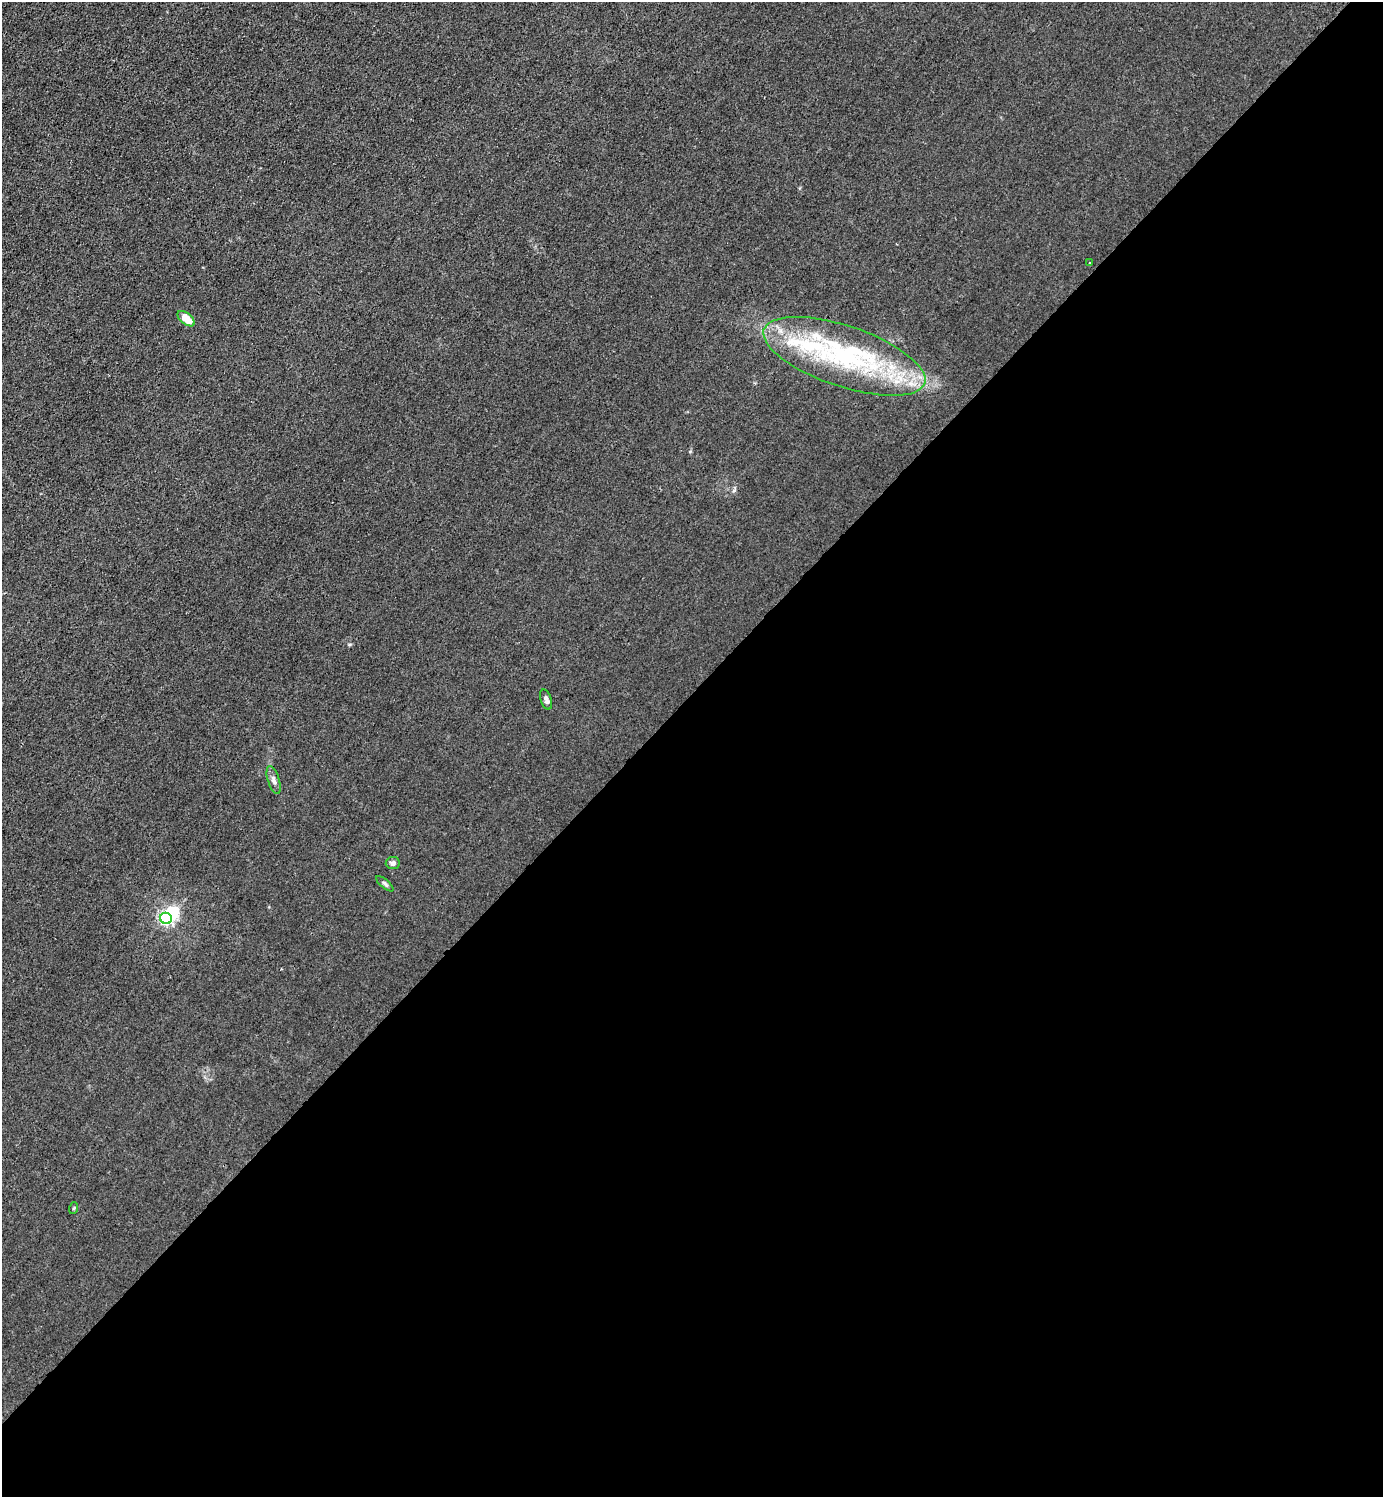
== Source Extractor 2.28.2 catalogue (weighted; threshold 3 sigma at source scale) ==
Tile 15 of 4 x 4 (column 3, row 4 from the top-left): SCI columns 3065-4445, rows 3-1497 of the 5985 x 5985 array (HDU 1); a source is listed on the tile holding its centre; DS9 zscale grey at full resolution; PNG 1385 x 1499 px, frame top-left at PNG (2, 2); each listed source drawn as its Kron ellipse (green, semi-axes under 4 px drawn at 4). Shown black and unused: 54% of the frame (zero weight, under 3 of 4 exposures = <1% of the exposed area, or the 3 px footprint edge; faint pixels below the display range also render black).
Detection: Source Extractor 2.28.2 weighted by HDU 2 'WHT'; one run over the whole footprint, this tile lists its part. Background 0.0221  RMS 0.0062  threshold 0.0279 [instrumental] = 3 sigma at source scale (4.5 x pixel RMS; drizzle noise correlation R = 1.50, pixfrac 1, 0.05/0.05 arcsec/px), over >= 5 px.
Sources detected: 13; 2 inside a brighter object's white glare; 1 long thin detection or spike segment (spike, bleed or trail) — neither listed nor drawn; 1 inside a brighter listed object's ellipse — not listed separately; the other 9 listed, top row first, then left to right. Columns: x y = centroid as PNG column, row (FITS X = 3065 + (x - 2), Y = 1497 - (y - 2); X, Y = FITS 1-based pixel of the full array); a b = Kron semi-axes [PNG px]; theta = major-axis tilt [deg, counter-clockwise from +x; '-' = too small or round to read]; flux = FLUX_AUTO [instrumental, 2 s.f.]
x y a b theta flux
1090 263 3 3 - 1.4
186 319 10 5 -39 10
844 356 85 30 -18 100
546 700 10 5 -72 2.1
274 780 14 6 -73 2.5
393 863 7 6 - 1.9
385 884 11 4 -40 1.2
166 918 6 5 - 110
74 1208 6 3 71 0.62